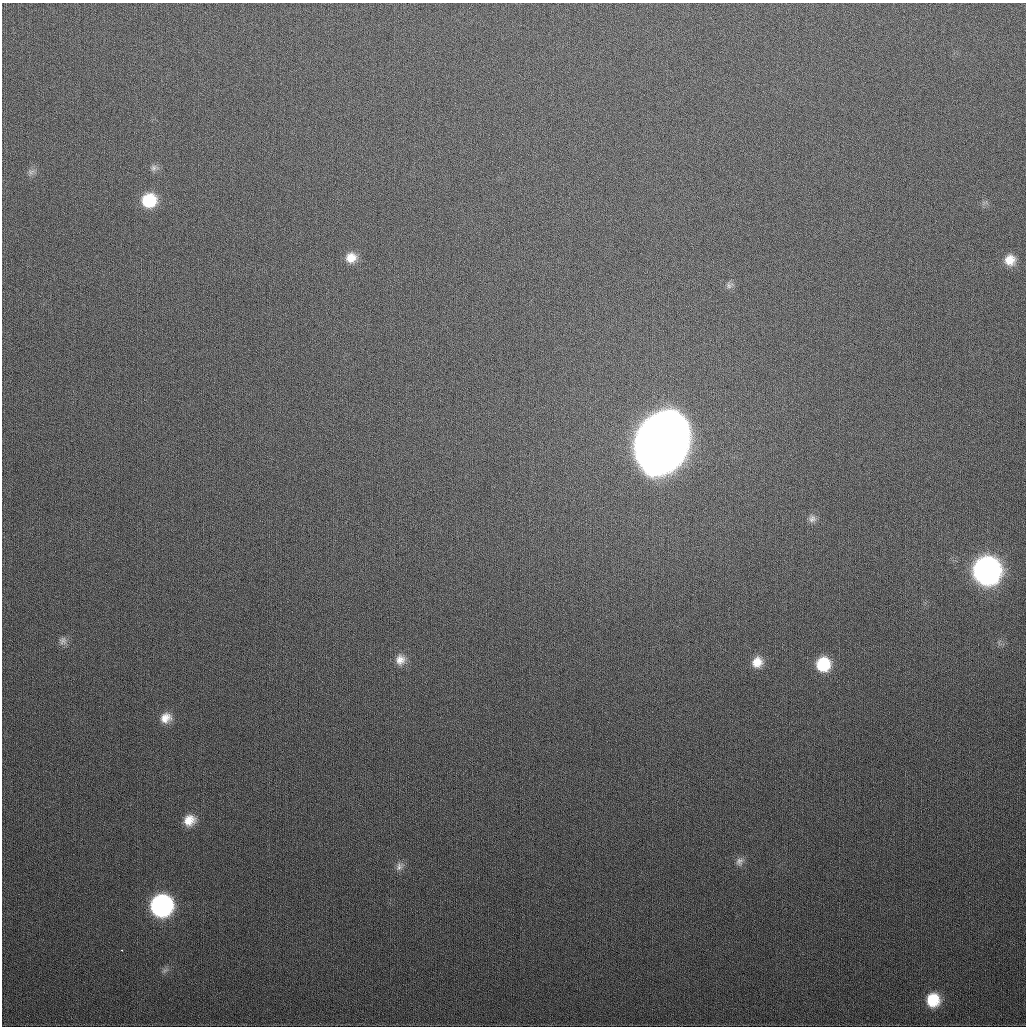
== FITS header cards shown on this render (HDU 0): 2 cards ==
NAXIS1  =                 1024
NAXIS2  =                 1024

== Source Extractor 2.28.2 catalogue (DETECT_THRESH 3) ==
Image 1024 x 1024 px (HDU 0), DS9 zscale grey, 1 PNG px = 1 image px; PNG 1028 x 1028 px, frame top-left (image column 1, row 1024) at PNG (2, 3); no overlay
Background 343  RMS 13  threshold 39.4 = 3 sigma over >= 5 px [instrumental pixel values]
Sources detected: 21; all 21 listed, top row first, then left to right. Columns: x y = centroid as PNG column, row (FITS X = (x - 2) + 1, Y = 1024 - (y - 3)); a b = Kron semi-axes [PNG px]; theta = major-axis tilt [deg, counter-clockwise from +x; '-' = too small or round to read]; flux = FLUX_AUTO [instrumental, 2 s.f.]
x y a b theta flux
154 168 10 8 74 3.4e+03
31 172 9 6 30 3.1e+03
149 200 13 12 - 3.8e+04
351 258 12 11 - 1.2e+04
1010 260 12 12 - 1.3e+04
729 285 10 9 - 3.3e+03
661 443 46 34 69 2.3e+06
812 519 10 9 - 4.3e+03
987 570 15 15 - 7.8e+05
63 641 12 10 -62 4.6e+03
400 660 14 12 83 9.0e+03
757 662 12 11 - 1.2e+04
823 664 13 12 - 3.8e+04
166 718 14 12 32 1.1e+04
189 820 13 12 - 1.3e+04
739 861 12 10 67 4.7e+03
399 866 14 10 53 5.3e+03
161 906 15 14 - 2.4e+05
122 950 3 2 - 2.4e+03
165 970 11 5 33 2.9e+03
933 1000 14 13 - 2.7e+04